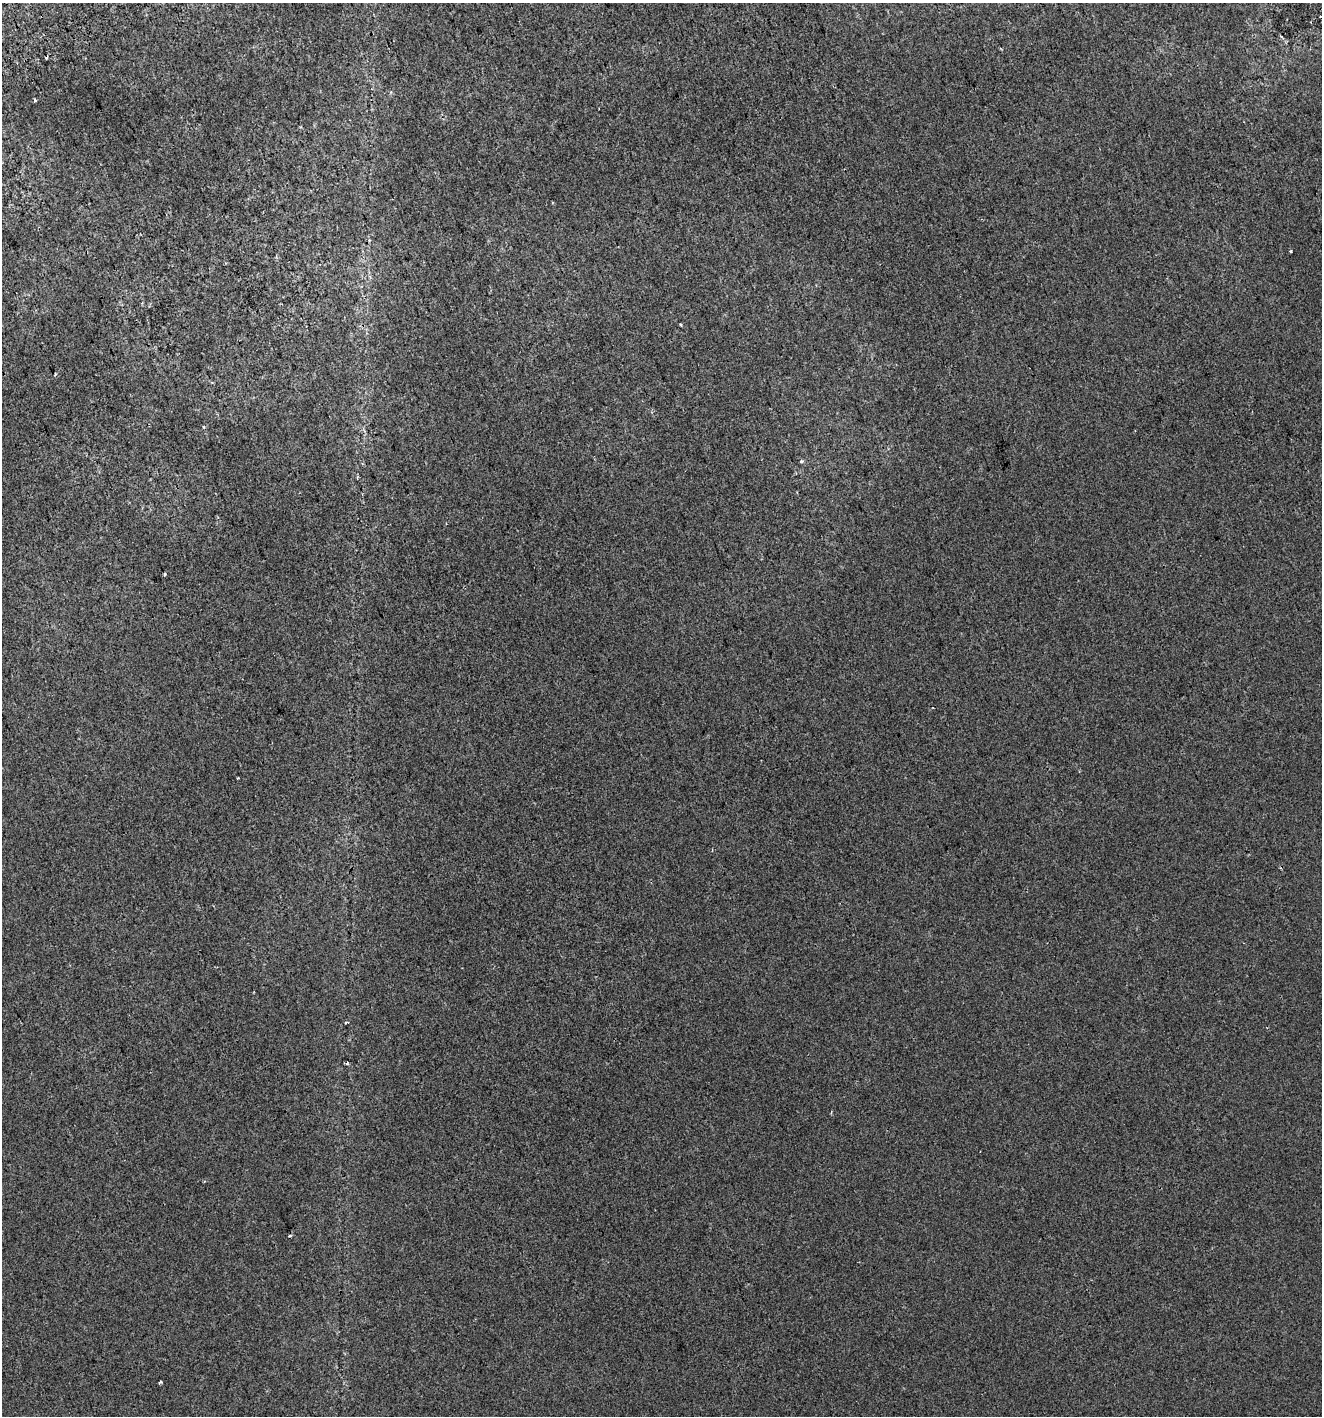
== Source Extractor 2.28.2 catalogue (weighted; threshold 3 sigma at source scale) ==
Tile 11 of 4 x 4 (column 3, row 3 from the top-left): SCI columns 2748-4067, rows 1457-2870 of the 5552 x 5736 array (HDU 1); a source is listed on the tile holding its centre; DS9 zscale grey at full resolution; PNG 1324 x 1418 px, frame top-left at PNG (2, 3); no overlay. Shown black and unused: <1% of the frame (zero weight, under 2 of 3 exposures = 2% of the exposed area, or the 3 px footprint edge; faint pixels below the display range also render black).
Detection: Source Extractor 2.28.2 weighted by HDU 2 'WHT'; one run over the whole footprint, this tile lists its part. Background -1.28e-04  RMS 0.0074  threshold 0.0334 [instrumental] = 3 sigma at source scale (4.5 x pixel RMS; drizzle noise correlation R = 1.50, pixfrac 1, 0.0396/0.0396 arcsec/px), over >= 5 px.
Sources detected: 9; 1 cosmic-ray / hot-pixel residue — not listed; the other 8 listed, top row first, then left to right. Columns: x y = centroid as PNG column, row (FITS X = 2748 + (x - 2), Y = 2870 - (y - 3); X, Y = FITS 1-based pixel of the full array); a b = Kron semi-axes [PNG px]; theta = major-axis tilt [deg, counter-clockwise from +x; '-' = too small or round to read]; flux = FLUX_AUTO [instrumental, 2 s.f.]
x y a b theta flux
35 101 3 3 - 11
1291 251 3 3 - 2
801 461 5 4 - 1.1
164 574 3 3 - 2.8
346 1022 4 3 - 1.1
347 1063 3 3 - 1.4
289 1236 4 3 - 0.94
160 1382 4 3 - 1.1